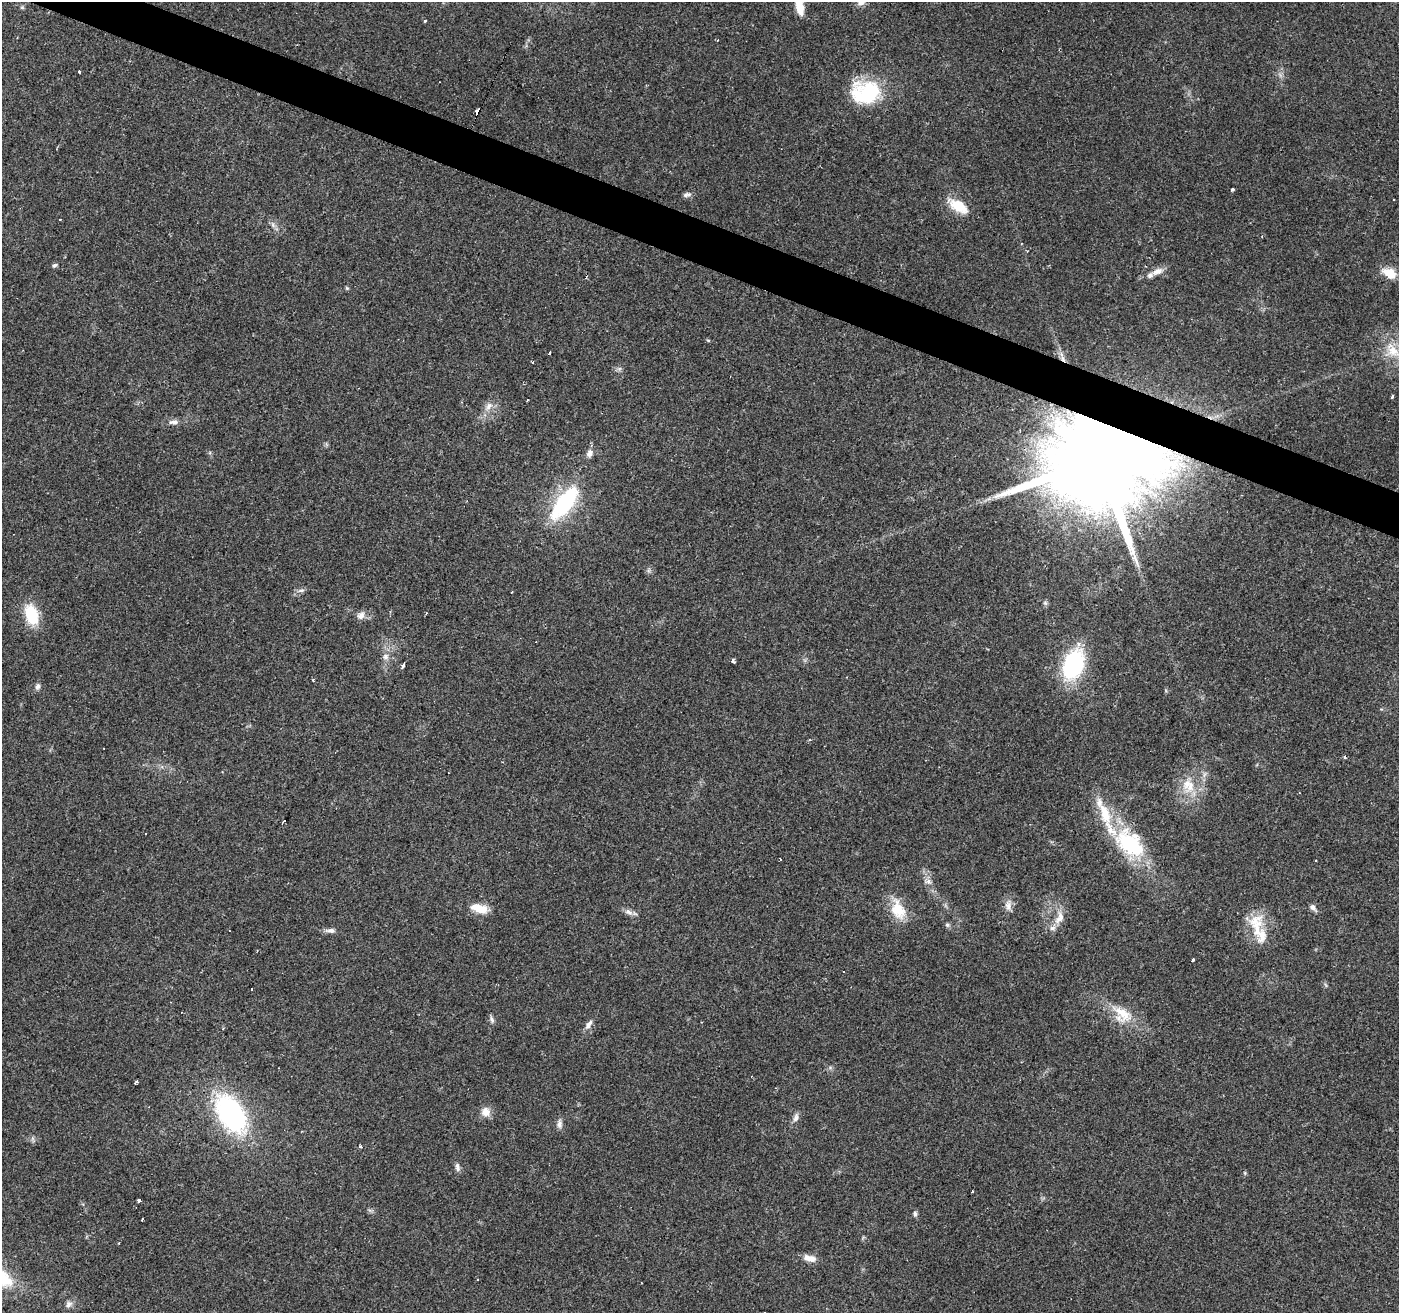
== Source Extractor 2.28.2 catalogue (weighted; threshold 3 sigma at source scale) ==
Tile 11 of 4 x 4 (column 3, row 3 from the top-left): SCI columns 2794-4190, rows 1514-2824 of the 5588 x 5714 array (HDU 1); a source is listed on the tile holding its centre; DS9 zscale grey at full resolution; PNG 1401 x 1315 px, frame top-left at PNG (2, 2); no overlay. Shown black and unused: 3% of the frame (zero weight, under 2 of 3 exposures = <1% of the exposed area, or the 3 px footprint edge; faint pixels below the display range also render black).
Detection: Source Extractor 2.28.2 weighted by HDU 2 'WHT'; one run over the whole footprint, this tile lists its part. Background 0.0359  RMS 0.0044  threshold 0.0198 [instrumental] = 3 sigma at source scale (4.5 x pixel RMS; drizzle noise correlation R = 1.50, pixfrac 1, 0.0396/0.0396 arcsec/px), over >= 5 px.
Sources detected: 90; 8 cosmic-ray / hot-pixel residue — not listed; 6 inside a brighter listed object's ellipse — not listed separately; the other 76 listed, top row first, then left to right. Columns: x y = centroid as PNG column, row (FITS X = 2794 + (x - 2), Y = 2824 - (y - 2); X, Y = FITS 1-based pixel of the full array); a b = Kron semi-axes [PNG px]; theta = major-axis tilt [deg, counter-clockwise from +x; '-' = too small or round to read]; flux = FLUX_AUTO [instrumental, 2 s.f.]
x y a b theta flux
22 7 6 5 - 0.67
800 7 19 9 -81 6.4
425 21 4 3 - 0.68
718 40 3 3 - 0.42
79 72 3 3 - 4.3
867 92 30 23 4 35
478 112 6 4 61 5.9
1232 189 4 3 - 0.86
687 195 12 6 12 1.4
958 206 25 12 -31 11
273 225 10 5 -64 1.6
55 265 6 5 - 0.9
1157 271 18 8 19 3.6
1390 273 17 10 -25 7.6
347 288 5 5 - 0.56
708 340 5 3 - 0.54
1392 350 27 17 -48 12
549 353 3 3 - 2
532 362 3 3 - 0.51
619 369 7 4 19 0.89
1392 396 4 3 - 2.1
527 400 2 2 - 0.41
489 406 14 7 57 3.1
174 422 14 6 6 2.3
589 453 11 8 73 2.5
1099 460 28 24 53 14000
564 503 37 16 53 44
301 590 10 5 12 1.4
512 592 3 2 - 0.42
1045 603 7 5 -46 0.87
31 614 22 13 -72 16
426 614 4 3 - 0.41
361 615 11 9 54 2.7
1079 644 6 4 59 2.3
385 657 8 8 - 2.1
733 661 4 3 - 1.7
403 665 4 3 - 9.5
1073 665 21 13 69 62
313 680 3 3 - 0.75
37 686 8 7 - 1.5
1344 757 4 3 - 0.8
1188 786 22 18 -67 11
1105 814 37 15 -70 15
285 821 3 3 - 27
1130 845 35 22 -45 40
1316 860 3 2 - 0.45
928 881 8 7 - 1.7
1008 905 15 9 83 2.9
1313 907 10 6 -51 1.7
480 908 22 10 -15 7.1
898 909 29 17 -69 12
628 912 13 7 -23 2.2
1060 917 19 10 71 4.8
947 925 7 5 -45 0.89
1256 926 43 17 -84 14
331 930 14 6 0 2
1192 959 3 3 - 7
251 989 3 3 - 2.3
1122 1014 31 20 -40 13
492 1020 10 5 -76 1.2
589 1024 14 6 56 2.3
136 1082 5 3 - 0.63
485 1112 12 11 - 3.8
231 1113 45 26 -59 74
796 1118 12 7 73 2.1
559 1124 13 8 86 2
361 1147 4 3 - 0.53
457 1167 12 6 -84 1.6
1245 1173 6 3 -72 0.5
972 1192 3 2 - 0.91
139 1201 3 3 - 3.5
915 1214 8 5 -89 1
142 1219 4 3 - 1.6
810 1258 16 8 -12 4.1
478 1279 3 2 - 0.33
69 1304 10 8 65 1.8
Overlapping masked pixels (flux is a lower limit): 2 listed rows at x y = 478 112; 1099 460
Isophote crosses this tile's border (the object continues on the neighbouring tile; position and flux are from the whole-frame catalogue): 1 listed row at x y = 800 7